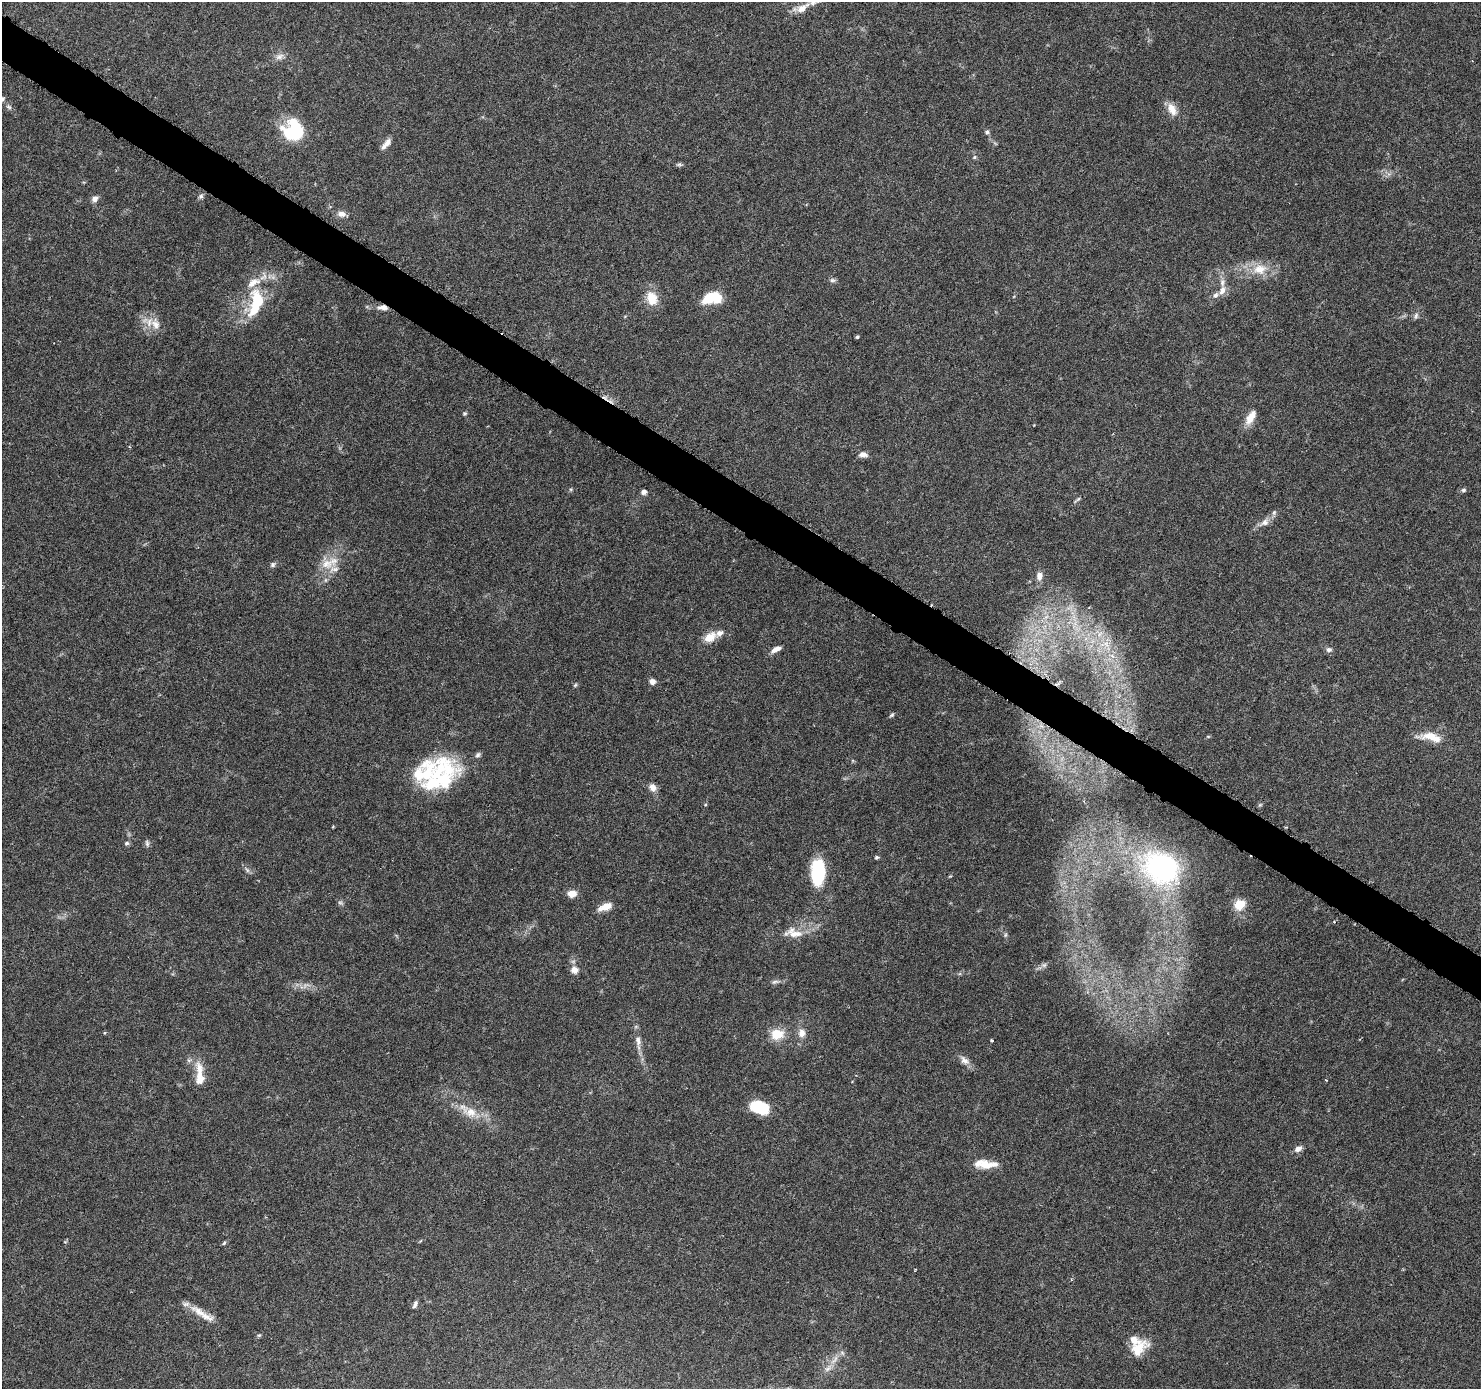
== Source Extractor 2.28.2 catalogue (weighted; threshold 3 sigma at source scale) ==
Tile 11 of 4 x 4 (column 3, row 3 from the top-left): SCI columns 2974-4452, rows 1644-3030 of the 5937 x 5994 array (HDU 1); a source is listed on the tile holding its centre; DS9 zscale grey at full resolution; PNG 1483 x 1391 px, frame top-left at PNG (2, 2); no overlay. Shown black and unused: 3% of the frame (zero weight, under 3 of 6 exposures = <1% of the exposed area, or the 3 px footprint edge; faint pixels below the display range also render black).
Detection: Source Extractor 2.28.2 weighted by HDU 2 'WHT'; one run over the whole footprint, this tile lists its part. Background 0.0521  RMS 0.0025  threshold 0.0104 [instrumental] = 3 sigma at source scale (4.09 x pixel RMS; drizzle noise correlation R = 1.36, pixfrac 0.8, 0.0396/0.0396 arcsec/px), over >= 5 px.
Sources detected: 98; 1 too faint to see at this stretch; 3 inside a brighter object's white glare — not listed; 14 inside a brighter listed object's ellipse — not listed separately; the other 80 listed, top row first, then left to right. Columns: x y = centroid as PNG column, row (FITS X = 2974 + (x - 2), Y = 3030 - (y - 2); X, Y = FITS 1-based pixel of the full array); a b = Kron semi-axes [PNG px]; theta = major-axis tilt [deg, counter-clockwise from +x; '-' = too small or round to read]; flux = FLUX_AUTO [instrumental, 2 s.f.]
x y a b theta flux
802 8 23 10 31 3.2
279 57 12 8 21 1.3
9 107 9 5 -20 0.57
1172 109 18 10 -63 2.6
296 130 22 18 -57 14
987 132 6 5 - 0.52
386 144 16 6 48 1.6
974 157 6 5 - 0.38
679 165 8 4 -8 0.44
201 196 7 6 - 0.54
95 199 8 7 - 1.1
342 214 11 7 -10 1.5
1260 269 21 14 11 5.1
832 280 8 6 -13 0.59
1222 290 13 7 68 1.6
652 298 20 14 -73 4.2
708 298 22 12 42 4.3
257 302 32 20 85 12
383 307 12 6 -1 1.3
1416 316 9 5 75 0.64
155 324 19 12 -57 3
857 337 4 4 - 0.34
465 413 5 5 - 0.39
1251 417 22 9 61 2.8
863 454 11 7 -7 1.2
1463 490 7 5 3 0.51
644 492 5 5 - 1
1077 500 13 4 40 0.48
1264 522 15 9 34 1.7
327 564 23 14 1 4.2
273 565 7 6 - 0.59
1039 576 11 8 83 1.5
1046 617 8 5 45 0.97
1075 623 7 6 - 1.2
1100 634 12 5 56 1.5
710 637 16 10 32 3.3
1105 644 20 10 0 4.2
776 649 13 5 28 1.5
1329 650 8 6 0 0.76
652 682 7 6 - 1.2
575 685 6 5 - 0.33
892 715 7 4 44 0.39
1208 736 6 4 -1 0.26
1431 737 31 10 -10 4.3
478 755 8 6 60 0.57
448 769 41 27 -25 13
653 787 11 9 -57 1.5
1260 805 6 5 - 0.32
127 843 7 6 - 0.48
147 843 10 5 -84 0.6
876 857 5 4 - 0.39
1162 868 36 30 -27 37
247 870 8 5 -46 0.59
818 873 21 11 87 20
572 894 8 7 - 2.6
340 903 8 4 -8 0.42
1239 904 6 5 - 14
606 906 11 7 22 2.9
793 933 28 14 -9 4.2
1005 935 7 4 88 0.39
1044 965 8 6 2 0.63
574 970 10 9 - 1.5
775 982 11 5 12 0.71
802 1033 12 9 81 1.8
777 1034 15 12 13 4.7
638 1040 15 7 -82 1.7
992 1041 3 3 - 0.24
964 1060 15 9 -41 1.6
199 1069 21 10 -72 3.2
1326 1080 4 3 - 0.18
759 1107 19 12 -20 9.1
471 1112 18 15 -11 3.9
1298 1149 10 6 31 1.2
985 1164 27 9 -4 4.3
224 1243 7 4 45 0.34
415 1304 10 5 66 0.73
199 1312 29 10 -33 3.6
259 1335 5 5 - 0.32
1138 1349 28 14 42 4.9
834 1360 18 5 48 1.7
Overlapping masked pixels (flux is a lower limit): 1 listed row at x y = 383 307